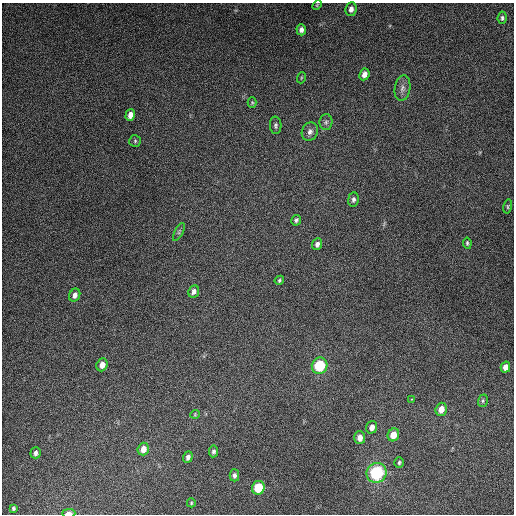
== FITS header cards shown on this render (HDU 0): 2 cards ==
NAXIS1  =                  512
NAXIS2  =                  512

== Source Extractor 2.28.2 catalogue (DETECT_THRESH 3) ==
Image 512 x 512 px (HDU 0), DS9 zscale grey, 1 PNG px = 1 image px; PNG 516 x 516 px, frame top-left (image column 1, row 512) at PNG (2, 3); each listed source drawn as its Kron ellipse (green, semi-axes under 4 px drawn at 4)
Background 5230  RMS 320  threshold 951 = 3 sigma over >= 5 px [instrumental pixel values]
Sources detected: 43; all 43 listed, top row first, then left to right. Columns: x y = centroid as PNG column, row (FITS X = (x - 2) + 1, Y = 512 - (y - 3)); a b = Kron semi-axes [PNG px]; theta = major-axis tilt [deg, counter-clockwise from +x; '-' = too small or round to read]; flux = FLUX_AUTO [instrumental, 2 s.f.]
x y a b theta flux
317 5 5 3 - 2.1e+04
351 9 7 5 82 1.0e+05
502 18 6 4 84 4.3e+04
301 30 5 5 - 7.9e+04
364 74 6 5 - 1.2e+05
301 78 5 3 - 2.1e+04
402 88 13 8 81 1.1e+05
252 102 5 4 - 2.5e+04
130 115 6 4 73 1.4e+05
326 122 8 6 88 5.8e+04
276 125 9 6 -86 5.2e+04
310 132 9 8 - 9.5e+04
135 141 6 6 - 3.2e+04
353 200 7 5 82 6.3e+04
508 206 7 4 78 2.9e+04
296 220 5 4 - 4.4e+04
179 232 10 4 62 4.0e+04
467 243 6 4 -80 3.4e+04
317 244 6 5 - 7.5e+04
279 280 5 4 - 3.0e+04
194 291 6 5 - 8.5e+04
75 295 7 5 63 1.0e+05
102 365 6 5 - 1.5e+05
320 366 8 7 - 1.1e+06
505 367 5 4 - 1.5e+05
411 399 3 2 - 2.9e+04
483 401 6 5 - 3.4e+04
441 409 7 5 71 1.8e+05
195 414 4 4 - 2.2e+04
372 427 6 5 - 1.2e+05
393 435 6 5 - 2.3e+05
360 438 6 5 - 1.3e+05
143 449 6 5 - 1.7e+05
213 451 6 4 81 5.1e+04
36 453 5 5 - 6.6e+04
188 457 6 4 69 7.0e+04
399 462 5 4 - 3.7e+04
377 473 10 9 - 1.6e+06
234 475 6 5 - 5.9e+04
258 488 7 6 - 6.7e+05
191 503 4 4 - 2.4e+04
13 508 4 3 - 3.6e+04
69 513 7 3 1 1.4e+05
At the frame edge (FLAGS 8, measured only in part): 1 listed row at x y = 69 513